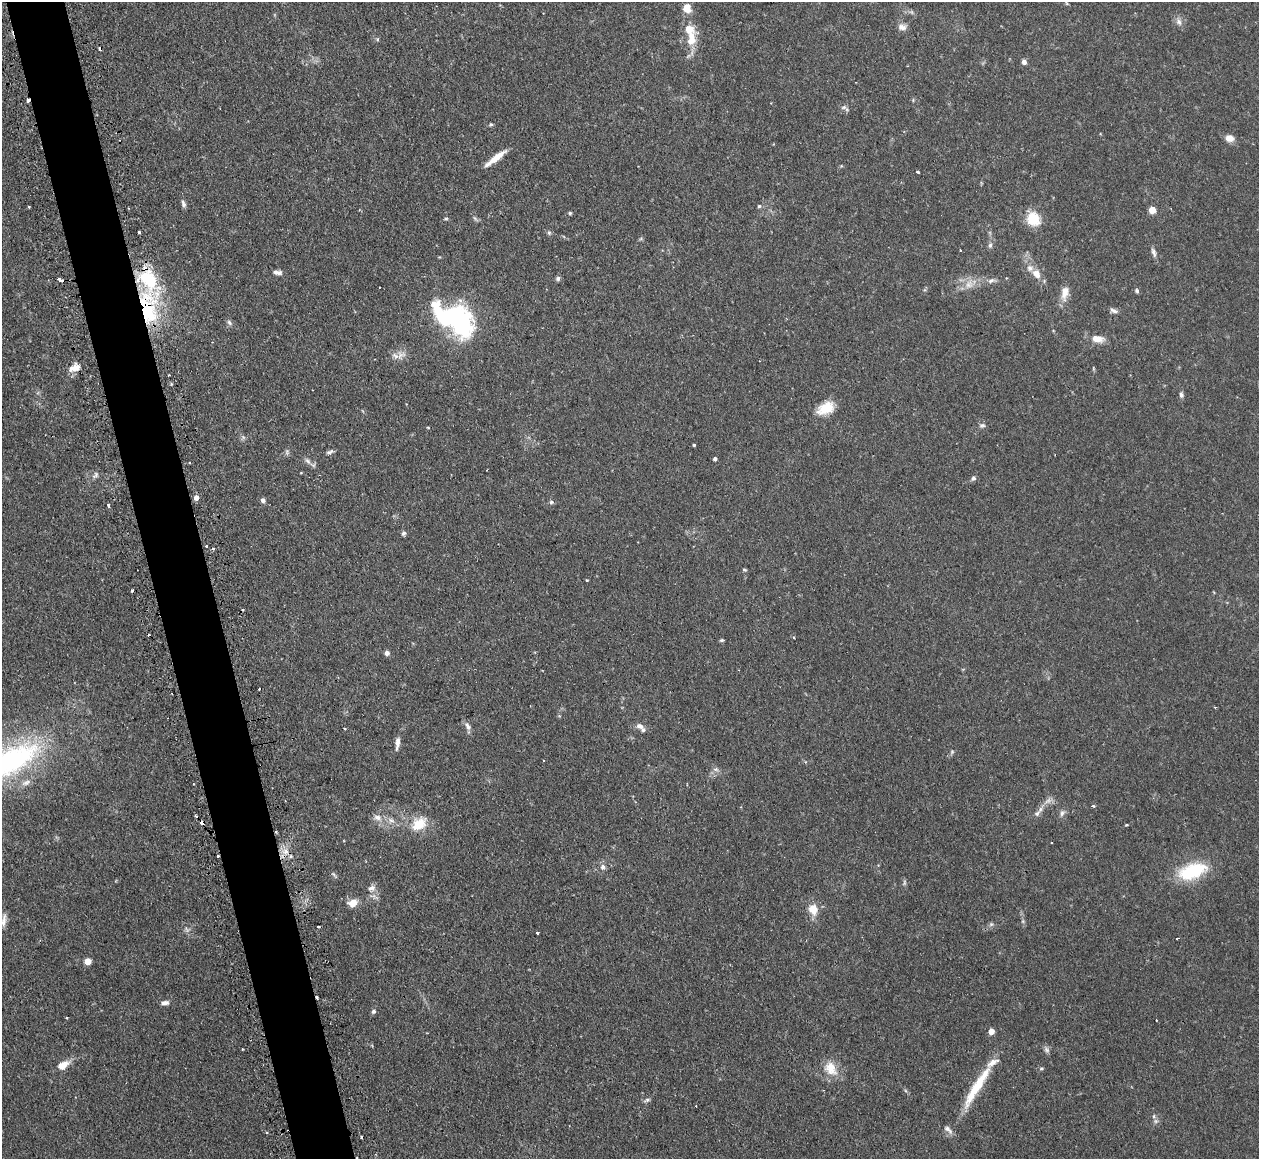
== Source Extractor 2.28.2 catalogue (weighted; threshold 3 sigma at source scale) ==
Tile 11 of 4 x 4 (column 3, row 3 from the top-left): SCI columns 2551-3807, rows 1320-2476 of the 5098 x 5072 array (HDU 1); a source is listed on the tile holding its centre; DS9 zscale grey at full resolution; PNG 1261 x 1161 px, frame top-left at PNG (2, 2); no overlay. Shown black and unused: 5% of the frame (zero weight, under 2 of 3 exposures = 4% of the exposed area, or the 3 px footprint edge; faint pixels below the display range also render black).
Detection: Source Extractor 2.28.2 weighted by HDU 2 'WHT'; one run over the whole footprint, this tile lists its part. Background 0.105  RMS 0.0067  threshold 0.0304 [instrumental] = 3 sigma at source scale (4.5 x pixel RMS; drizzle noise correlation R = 1.50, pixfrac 1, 0.05/0.05 arcsec/px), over >= 5 px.
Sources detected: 134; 5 too faint to see at this stretch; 2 inside a brighter object's white glare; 11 cosmic-ray / hot-pixel residue — not listed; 9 inside a brighter listed object's ellipse — not listed separately; the other 107 listed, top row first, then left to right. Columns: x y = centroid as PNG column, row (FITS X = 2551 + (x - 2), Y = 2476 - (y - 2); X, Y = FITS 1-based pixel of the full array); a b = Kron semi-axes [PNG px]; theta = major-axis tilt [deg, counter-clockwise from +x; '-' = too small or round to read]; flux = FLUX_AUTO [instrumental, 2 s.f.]
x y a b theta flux
1066 3 6 4 -70 0.99
687 8 9 7 -73 9.1
1179 22 11 7 -63 3.1
902 27 12 9 -7 3.7
689 29 17 13 -51 9.6
377 39 5 5 - 0.93
1024 62 6 5 - 2.6
28 100 5 4 - 1.2
844 107 8 5 18 1.7
491 124 5 4 - 0.89
1229 138 10 8 -22 4.7
495 158 28 6 38 10
841 166 4 4 - 0.64
917 172 3 3 - 0.99
183 204 10 5 -70 2
759 206 5 4 - 0.96
29 207 3 2 - 0.63
1152 210 5 4 - 16
570 213 4 4 - 0.78
475 218 8 3 -45 1.1
446 219 5 4 - 0.9
1033 219 14 12 -52 19
139 232 3 3 - 1.7
549 233 6 5 - 1.1
990 245 8 5 80 1.9
1154 252 13 5 -71 2.4
277 272 12 5 -7 2.8
1036 274 12 8 -55 6
558 278 6 6 - 1.5
61 280 5 3 - 8.2
991 280 11 6 22 2.6
969 284 13 11 10 6.9
1137 291 6 5 - 1.3
1065 293 20 9 82 7.2
148 309 45 21 -81 64
1114 310 11 5 -28 2.1
458 320 22 14 -52 150
229 322 9 6 -52 1.7
1097 339 14 8 -7 7.5
401 355 16 10 36 5.2
76 368 12 10 84 5.2
169 375 2 2 - 1
1181 395 8 5 -83 1.8
826 408 20 12 27 14
982 425 9 6 8 1.7
428 427 4 3 - 0.59
694 445 4 3 - 1
287 452 9 5 -83 1.4
329 452 10 5 22 1.7
715 459 4 4 - 1.7
308 461 11 6 -52 2.7
301 473 5 3 - 0.48
95 475 11 7 53 2.2
973 478 7 5 50 1.7
196 497 4 4 - 5.3
263 500 6 5 - 2.1
551 502 6 5 - 1.3
108 505 4 3 - 2.3
403 533 6 5 - 1.6
207 546 3 3 - 1.7
213 549 4 3 - 0.93
744 570 6 4 -20 0.84
587 580 3 2 - 0.96
132 590 3 3 - 2.5
722 640 5 4 - 0.93
387 653 5 5 - 2.6
1215 707 3 2 - 1
468 726 13 6 -62 2.9
640 726 11 7 -24 3.4
345 729 3 3 - 0.98
397 743 16 5 83 3.5
12 760 90 34 25 140
716 769 6 6 - 1.8
1048 801 12 7 30 3.4
1093 806 3 3 - 0.99
1037 813 11 6 39 2.6
1062 813 9 6 57 2.1
377 817 11 8 -9 4.3
391 820 9 6 -17 2.9
202 823 4 4 - 2.6
419 824 23 16 40 15
1126 825 4 3 - 0.66
276 832 3 3 - 1
286 851 9 7 -89 4.3
218 856 3 3 - 1.2
603 867 7 7 - 2.3
1192 871 36 17 18 35
333 874 6 4 -35 1.1
371 888 11 8 17 3.5
353 903 11 8 18 6.6
813 909 9 7 -72 12
3 920 19 6 80 3.8
991 924 7 5 44 1.4
318 926 3 2 - 1.3
537 933 3 3 - 1.2
87 961 5 5 - 15
165 1003 9 5 5 3.1
373 1011 6 6 - 1.5
67 1018 3 3 - 0.57
991 1031 4 4 - 8.3
1046 1050 10 6 -46 1.9
63 1065 15 8 29 7.9
831 1068 21 15 -57 12
1041 1068 6 4 1 0.88
977 1086 66 10 58 30
647 1100 10 5 17 1.5
1156 1121 7 6 - 1.9
Overlapping masked pixels (flux is a lower limit): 5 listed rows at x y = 28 100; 148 309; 202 823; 276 832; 218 856
Isophote crosses this tile's border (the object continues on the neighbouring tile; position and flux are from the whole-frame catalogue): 2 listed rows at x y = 12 760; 3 920